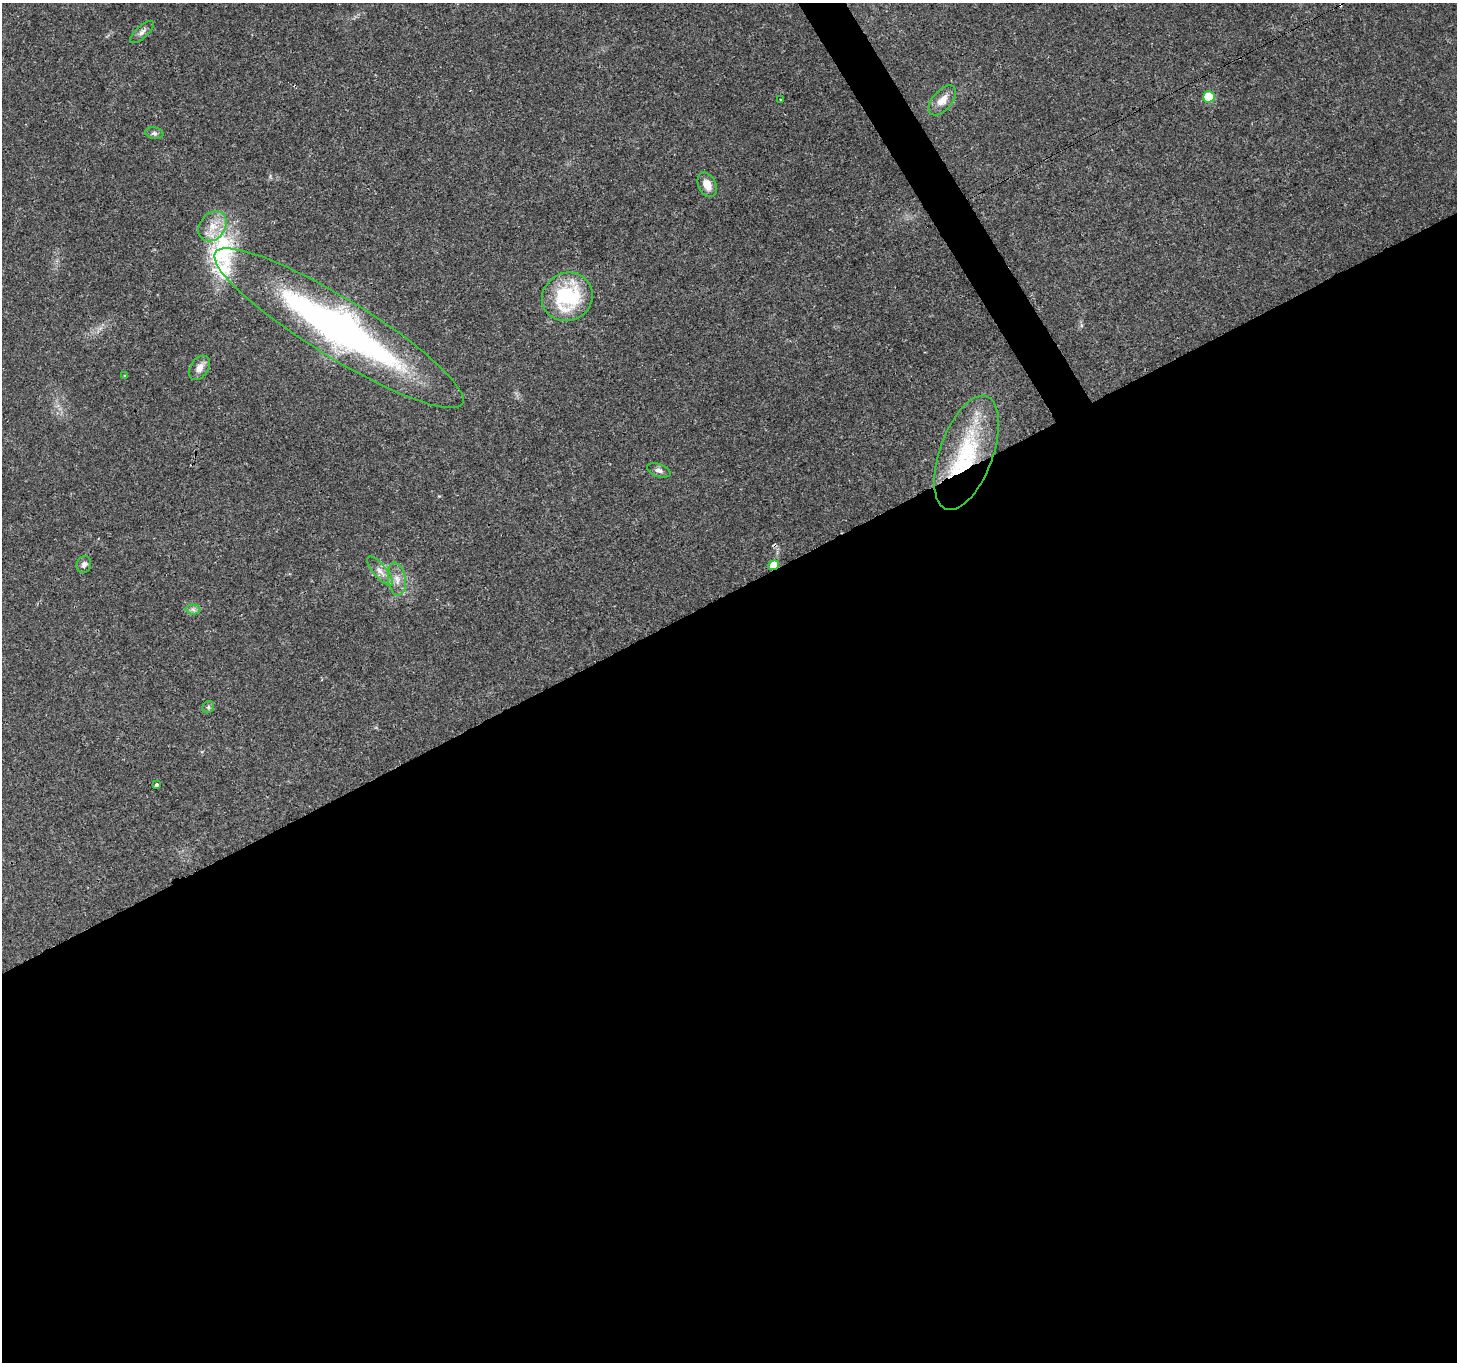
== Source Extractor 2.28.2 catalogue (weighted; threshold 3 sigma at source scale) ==
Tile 15 of 4 x 4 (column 3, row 4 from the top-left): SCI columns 2913-4367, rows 169-1528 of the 5821 x 5717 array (HDU 1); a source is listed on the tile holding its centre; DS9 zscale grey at full resolution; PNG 1459 x 1364 px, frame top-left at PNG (2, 3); each listed source drawn as its Kron ellipse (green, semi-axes under 4 px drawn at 4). Shown black and unused: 58% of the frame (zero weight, under 3 of 4 exposures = <1% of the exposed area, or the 3 px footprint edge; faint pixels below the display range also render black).
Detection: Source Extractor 2.28.2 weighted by HDU 2 'WHT'; one run over the whole footprint, this tile lists its part. Background 0.0567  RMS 0.0027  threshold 0.012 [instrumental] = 3 sigma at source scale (4.5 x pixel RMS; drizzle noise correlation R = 1.50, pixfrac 1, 0.0396/0.0396 arcsec/px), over >= 5 px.
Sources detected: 23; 1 cosmic-ray / hot-pixel residue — neither listed nor drawn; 2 inside a brighter listed object's ellipse — not listed separately; the other 20 listed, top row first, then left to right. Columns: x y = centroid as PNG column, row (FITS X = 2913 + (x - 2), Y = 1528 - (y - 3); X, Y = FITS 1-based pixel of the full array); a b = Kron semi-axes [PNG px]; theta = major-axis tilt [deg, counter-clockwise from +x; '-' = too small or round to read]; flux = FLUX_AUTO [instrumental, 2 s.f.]
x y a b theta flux
142 32 15 6 42 1.2
1209 97 6 6 - 8.3
781 100 3 3 - 0.47
942 100 18 9 49 3.1
154 133 9 5 -11 0.74
707 185 13 9 -65 2.9
213 226 16 12 50 4.2
567 297 26 24 29 22
339 328 145 29 -32 120
199 368 13 8 57 1.9
125 376 4 3 - 0.24
966 453 60 26 70 27
659 470 12 6 -19 1.1
84 564 8 7 - 1.1
774 565 5 4 - 5.7
380 571 18 6 -50 2
397 579 17 8 -81 2.5
193 609 7 5 -2 0.78
208 707 6 5 - 0.55
156 785 3 3 - 0.83
Overlapping masked pixels (flux is a lower limit): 3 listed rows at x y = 339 328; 966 453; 774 565